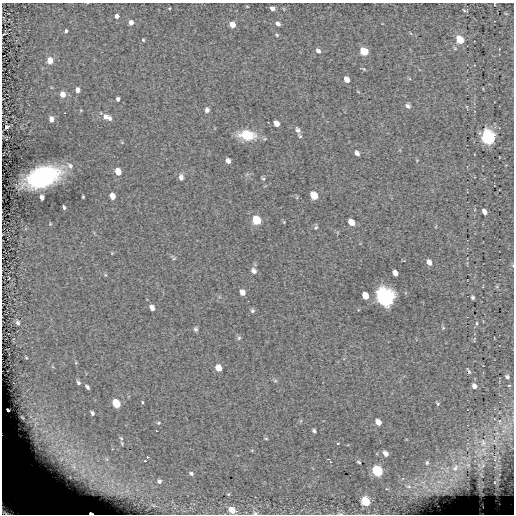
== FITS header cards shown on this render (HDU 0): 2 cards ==
NAXIS1  =                  512
NAXIS2  =                  512

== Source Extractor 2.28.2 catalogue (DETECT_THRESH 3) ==
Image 512 x 512 px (HDU 0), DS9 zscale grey, 1 PNG px = 1 image px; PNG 516 x 516 px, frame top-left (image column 1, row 512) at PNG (2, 3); no overlay
Background 0.014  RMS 7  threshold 21.1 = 3 sigma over >= 5 px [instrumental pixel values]
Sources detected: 109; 1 with non-positive FLUX_AUTO (blend fragments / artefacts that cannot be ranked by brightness) is not listed; the other 108 listed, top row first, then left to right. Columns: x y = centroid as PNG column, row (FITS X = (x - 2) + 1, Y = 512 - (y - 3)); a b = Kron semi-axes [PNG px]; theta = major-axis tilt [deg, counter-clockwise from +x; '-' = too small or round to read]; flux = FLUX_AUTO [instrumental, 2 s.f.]
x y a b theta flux
247 6 3 2 - 270
272 8 4 4 - 2100
465 10 6 2 -22 470
117 16 4 4 - 2000
131 22 4 4 - 3500
232 24 5 4 - 5600
278 24 5 4 - 1700
66 31 4 3 - 890
3 34 3 2 - 1200
277 35 4 4 - 490
143 40 4 3 - 480
460 40 6 4 -48 20000
318 51 6 5 - 1400
364 51 6 5 - 19000
50 60 5 4 - 9400
364 69 5 4 - 540
347 79 5 4 - 4100
77 90 5 4 - 2100
62 94 5 5 - 4500
118 99 4 3 - 1200
408 106 7 5 -33 1300
207 110 6 5 - 1400
105 117 8 7 - 2600
51 119 5 4 - 3000
110 119 6 5 - 1100
276 123 6 5 - 2700
6 127 4 3 - 1100
298 130 9 6 -58 1800
247 135 14 9 -8 15000
488 137 7 5 -59 160000
357 153 6 4 -54 1400
228 161 5 4 - 1700
70 166 10 7 -55 2000
118 172 6 5 - 7800
42 177 22 13 20 88000
181 177 8 6 -85 1700
263 179 5 4 - 590
314 195 7 5 -54 9900
112 196 6 4 -71 4000
42 197 5 4 - 1900
83 197 3 2 - 470
64 207 4 3 - 810
484 212 5 4 - 2300
256 220 7 6 - 19000
284 222 4 4 - 370
351 222 6 5 - 4400
50 224 4 3 - 400
316 227 6 5 - 770
174 258 6 4 20 500
429 262 6 5 - 2700
254 271 7 6 - 1700
395 273 6 4 -61 2300
105 275 5 4 - 470
242 292 6 5 - 2300
365 296 6 5 - 5000
385 297 8 7 - 340000
473 297 4 3 - 820
152 308 6 5 - 2000
252 311 6 5 - 890
18 323 9 6 -74 1800
477 323 5 3 - 560
443 328 5 4 - 550
196 329 6 5 - 900
239 338 6 5 - 740
218 368 6 5 - 4400
469 371 9 4 -61 840
507 377 6 4 -47 1100
275 381 6 4 0 600
78 383 4 3 - 760
509 385 3 3 - 810
474 386 6 5 - 2100
87 387 5 3 - 1100
142 402 3 3 - 510
116 403 6 5 - 16000
438 404 6 5 - 650
8 410 3 2 - 850
92 413 4 3 - 990
378 422 5 5 - 4200
500 422 9 4 82 1100
158 423 5 4 - 490
156 431 3 2 - 430
314 431 4 3 - 920
266 438 5 3 - 450
338 443 3 2 - 550
483 443 13 9 -76 5300
386 454 6 5 - 2300
147 457 3 2 - 2300
495 458 14 4 90 2100
145 461 2 2 - 430
330 461 6 3 -54 1600
359 462 4 2 - 490
427 463 7 6 - 1000
468 465 7 7 - 1800
483 465 18 10 70 5400
455 468 14 9 58 5900
377 471 6 5 - 46000
191 473 7 5 -34 1100
159 481 4 4 - 1000
439 482 7 4 -19 1300
495 482 5 3 - 530
409 486 8 5 5 1300
228 494 4 4 - 410
366 501 6 5 - 26000
12 505 30 23 -33 88000
232 510 7 5 -31 5200
91 513 4 2 - 1600
255 513 6 4 -13 680
340 513 7 3 -14 520
At the frame edge (FLAGS 8, measured only in part): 5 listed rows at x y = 3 34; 12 505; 91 513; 255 513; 340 513
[1 non-positive-flux detection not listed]